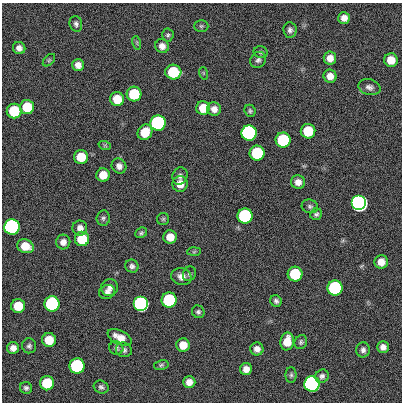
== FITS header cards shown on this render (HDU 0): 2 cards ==
NAXIS1  =                  400
NAXIS2  =                  400

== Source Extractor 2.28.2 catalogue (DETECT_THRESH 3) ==
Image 400 x 400 px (HDU 0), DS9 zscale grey, 1 PNG px = 1 image px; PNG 404 x 404 px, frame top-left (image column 1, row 400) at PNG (2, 3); each listed source drawn as its Kron ellipse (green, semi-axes under 4 px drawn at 4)
Background 0.704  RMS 33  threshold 100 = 3 sigma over >= 5 px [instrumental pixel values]
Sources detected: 88; all 88 listed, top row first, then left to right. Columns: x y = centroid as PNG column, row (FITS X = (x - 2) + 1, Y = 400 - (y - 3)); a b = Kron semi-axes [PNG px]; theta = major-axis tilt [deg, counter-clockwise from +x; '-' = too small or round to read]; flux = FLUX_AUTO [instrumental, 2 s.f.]
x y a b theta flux
344 18 6 6 - 1.5e+04
76 24 8 6 -75 6.4e+03
201 26 7 5 -1 3.9e+03
290 30 7 6 - 7.2e+03
168 35 6 5 - 4.3e+03
137 43 7 4 -73 3.3e+03
162 46 7 6 - 1.4e+04
19 48 6 6 - 1.1e+04
261 52 7 6 - 4.7e+03
330 58 6 6 - 1.8e+04
49 60 7 4 45 3.7e+03
258 60 8 7 - 7.4e+03
391 60 7 6 - 3.2e+04
78 65 6 6 - 1.3e+04
173 72 8 7 - 1.2e+05
203 73 6 4 -71 2.4e+03
330 76 6 6 - 1.9e+04
369 87 11 7 -16 9.5e+03
134 94 7 7 - 1.2e+05
117 99 7 7 - 4.7e+04
27 107 7 7 - 7.2e+04
203 108 7 7 - 3.8e+04
214 109 7 7 - 1.4e+04
14 111 7 7 - 1.2e+05
250 111 6 5 - 4.4e+03
158 123 7 7 - 1.0e+06
308 131 7 7 - 9.0e+04
145 132 8 7 - 5.1e+04
249 133 7 7 - 3.5e+06
283 140 7 7 - 2.1e+05
105 146 6 4 -19 3.2e+03
257 153 7 7 - 1.7e+05
81 157 7 7 - 5.7e+04
119 166 8 7 - 1.1e+04
103 175 7 6 - 3.4e+04
180 176 9 7 69 8.7e+03
298 182 7 6 - 1.5e+04
180 184 8 7 - 2.4e+04
359 203 7 7 - 1.1e+07
310 206 8 6 -16 5.7e+03
316 214 6 5 - 5.1e+03
245 216 7 7 - 5.4e+05
103 218 7 6 - 5.2e+03
163 219 6 6 - 4.2e+03
12 227 7 7 - 2.9e+06
80 228 7 7 - 1.3e+04
141 233 6 5 - 3.9e+03
170 237 6 6 - 2.7e+04
82 239 7 7 - 7.7e+04
63 242 7 7 - 1.3e+04
25 246 8 6 -21 3.7e+04
194 252 7 4 2 3.2e+03
381 262 7 6 - 2.1e+04
132 266 7 6 - 6.5e+03
189 274 7 6 - 5.1e+03
295 274 7 7 - 1.4e+05
181 277 10 8 -13 1.5e+04
110 287 8 8 - 1.1e+04
335 288 7 7 - 5.7e+05
107 292 8 7 - 1.1e+04
169 300 7 7 - 3.1e+05
276 301 6 5 - 6.2e+03
52 304 8 7 - 6.1e+05
141 304 7 7 - 2.1e+06
18 306 7 7 - 5.0e+04
198 312 6 6 - 5.2e+03
120 337 13 7 -26 2.5e+04
49 340 7 7 - 4.8e+04
287 341 9 6 80 3.4e+04
301 342 7 6 - 5.0e+03
183 345 7 6 - 2.8e+04
29 346 7 7 - 6.1e+03
383 347 6 6 - 1.2e+04
13 348 6 6 - 1.3e+04
116 348 7 6 - 5.3e+03
257 349 6 6 - 1.3e+04
124 350 8 7 - 7.2e+03
363 350 8 6 89 7.8e+03
161 365 7 4 11 4.1e+03
77 366 7 7 - 5.2e+05
246 369 6 6 - 1.6e+04
291 375 8 5 90 4.8e+03
322 376 7 6 - 7.1e+03
189 382 6 6 - 1.5e+04
47 383 7 7 - 9.9e+04
312 384 7 7 - 5.5e+06
101 387 7 6 - 6.0e+03
26 388 6 5 - 6.0e+03